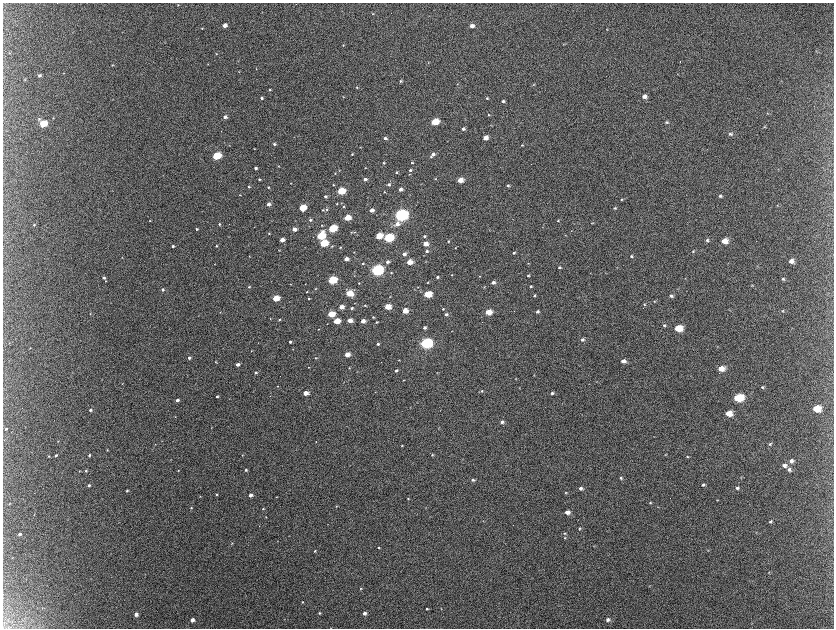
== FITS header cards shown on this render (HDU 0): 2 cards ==
NAXIS1  =                 1663 / length of data axis 1
NAXIS2  =                 1252 / length of data axis 2

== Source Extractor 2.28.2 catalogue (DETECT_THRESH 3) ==
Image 1663 x 1252 px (HDU 0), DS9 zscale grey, zoomed out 1/2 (1 PNG px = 2 x 2 image px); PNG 836 x 630 px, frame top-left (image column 2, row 1251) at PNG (3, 3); no overlay
Background 2170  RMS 33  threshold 98.3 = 3 sigma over >= 5 px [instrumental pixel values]
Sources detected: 322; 11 cannot appear on this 1/2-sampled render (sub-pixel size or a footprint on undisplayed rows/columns) and are not listed; the other 311 listed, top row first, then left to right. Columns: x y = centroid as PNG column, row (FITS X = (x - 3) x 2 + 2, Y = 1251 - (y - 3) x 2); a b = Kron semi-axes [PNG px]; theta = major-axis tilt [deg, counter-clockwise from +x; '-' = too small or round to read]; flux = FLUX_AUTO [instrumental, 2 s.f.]
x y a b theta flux
178 5 3 3 - 5.2e+03
373 13 3 3 - 4.1e+03
225 25 4 3 - 4.0e+04
472 26 4 4 - 3.2e+04
202 28 3 3 - 5.3e+03
607 29 3 2 - 2.5e+03
563 44 4 3 - 4.6e+03
343 45 3 3 - 5.5e+03
816 51 3 3 - 4.1e+03
9 53 3 3 - 4.3e+03
216 54 3 3 - 4.6e+03
428 63 3 2 - 3.6e+03
208 64 2 2 - 2.5e+03
112 65 3 2 - 2.9e+03
256 69 3 2 - 3.0e+03
239 72 3 2 - 2.4e+03
64 73 3 2 - 3.6e+03
39 76 3 3 - 1.3e+04
25 80 3 2 - 4.2e+03
400 81 4 3 - 8.6e+03
457 84 3 2 - 3.2e+03
533 85 4 3 - 4.6e+03
357 87 3 3 - 5.8e+03
270 90 3 2 - 5.6e+03
644 96 5 4 - 3.4e+04
343 97 3 2 - 2.7e+03
262 98 3 3 - 1.3e+04
487 98 3 3 - 7.2e+03
503 101 4 3 - 9.6e+03
767 113 4 3 - 4.7e+03
488 115 3 3 - 5.4e+03
225 117 4 3 - 2.6e+04
53 118 3 2 - 2.6e+03
39 119 5 4 - 1.1e+04
435 122 5 4 - 2.2e+05
667 122 5 4 - 9.5e+03
43 124 4 4 - 3.3e+05
491 125 3 2 - 3.2e+03
764 127 5 3 - 6.1e+03
463 129 4 3 - 1.7e+04
730 134 4 4 - 1.1e+04
385 138 3 3 - 1.9e+04
485 138 4 3 - 5.4e+04
274 144 4 3 - 1.4e+04
229 145 3 2 - 2.4e+03
522 145 3 2 - 4.7e+03
360 147 2 2 - 2.6e+03
254 149 3 2 - 2.9e+03
352 154 3 3 - 6.4e+03
433 154 4 3 - 2.3e+04
216 156 4 3 - 4.5e+05
431 157 3 2 - 5.6e+03
383 163 3 3 - 7.2e+03
412 163 4 3 - 8.3e+03
279 166 2 2 - 3.5e+03
256 168 3 3 - 1.6e+04
365 168 3 2 - 2.9e+03
410 170 4 4 - 1.1e+04
339 171 2 2 - 2.6e+03
396 173 3 3 - 6.7e+03
335 174 3 2 - 2.9e+03
409 174 3 3 - 3.9e+03
259 179 3 3 - 6.8e+03
365 179 3 3 - 2.0e+04
435 179 3 3 - 4.2e+03
460 180 4 3 - 8.5e+04
291 183 3 3 - 4.0e+03
389 184 4 3 - 1.6e+04
333 185 3 2 - 5.2e+03
508 185 3 3 - 8.6e+03
248 187 3 3 - 6.2e+03
268 187 3 2 - 4.9e+03
400 189 4 3 - 2.5e+04
341 191 4 4 - 3.1e+05
384 192 3 3 - 5.2e+03
240 195 3 2 - 3.4e+03
325 196 3 3 - 1.2e+04
720 196 4 4 - 1.4e+04
622 199 4 3 - 6.3e+03
341 203 3 2 - 2.8e+03
268 204 4 3 - 3.3e+04
337 204 3 2 - 4.6e+03
777 205 4 3 - 4.8e+03
344 206 3 2 - 4.2e+03
302 208 4 3 - 2.3e+05
615 208 5 3 - 8.0e+03
327 209 4 3 - 6.4e+03
323 210 3 3 - 5.7e+03
372 210 4 3 - 4.2e+04
401 215 6 4 13 2.3e+06
347 218 4 3 - 1.7e+05
310 220 4 3 - 1.1e+04
150 221 3 2 - 3.3e+03
558 221 4 3 - 7.1e+03
592 223 3 3 - 3.7e+03
219 224 4 3 - 7.9e+03
397 224 7 5 27 4.2e+04
34 225 3 3 - 5.5e+03
322 225 3 3 - 5.2e+03
332 228 4 3 - 4.9e+05
196 229 3 2 - 1.0e+04
294 229 3 3 - 4.5e+04
571 231 4 2 - 3.2e+03
351 232 4 2 - 5.0e+03
269 234 3 3 - 4.9e+03
321 236 5 4 - 4.4e+05
379 236 5 4 - 1.7e+05
424 236 4 3 - 9.9e+03
388 238 5 4 - 7.7e+05
282 240 3 3 - 6.0e+04
707 240 4 4 - 1.1e+04
448 241 3 3 - 6.5e+03
724 241 5 4 - 1.0e+05
323 243 4 3 - 3.3e+05
425 244 4 3 - 6.6e+04
173 246 3 3 - 1.3e+04
216 246 3 3 - 6.5e+03
332 246 3 3 - 5.7e+03
340 247 2 2 - 5.1e+03
455 248 3 2 - 3.5e+03
279 250 3 2 - 3.9e+03
426 251 4 3 - 1.5e+04
693 251 4 3 - 7.3e+03
354 252 3 2 - 4.0e+03
514 253 3 3 - 9.9e+03
404 254 4 3 - 2.7e+04
249 256 3 2 - 3.6e+03
631 256 4 3 - 1.1e+04
122 257 3 2 - 2.9e+03
346 259 3 3 - 4.4e+04
426 261 3 2 - 3.3e+03
791 261 5 5 - 4.0e+04
387 262 4 3 - 1.9e+04
409 262 4 3 - 9.3e+04
528 263 3 2 - 2.7e+03
214 264 2 2 - 2.6e+03
363 264 3 2 - 6.3e+03
757 266 4 2 - 4.8e+03
559 267 4 3 - 9.8e+03
377 270 5 4 - 1.8e+06
391 273 4 3 - 7.1e+03
452 275 3 2 - 4.6e+03
528 275 3 3 - 8.5e+03
354 276 3 2 - 2.7e+03
480 276 3 3 - 3.9e+03
437 277 3 3 - 9.9e+03
104 278 3 3 - 1.7e+04
685 278 3 2 - 3.7e+03
783 279 4 4 - 1.2e+04
332 280 4 3 - 5.1e+05
106 281 3 3 - 4.9e+03
428 282 3 3 - 5.2e+03
493 282 4 3 - 2.5e+04
359 283 2 2 - 5.0e+03
290 284 3 2 - 1.9e+03
305 284 2 1 - 2.0e+03
752 285 4 2 - 3.8e+03
531 286 3 3 - 6.9e+03
249 287 3 2 - 6.9e+03
418 287 3 2 - 3.0e+03
484 287 3 3 - 5.1e+03
316 288 3 2 - 3.7e+03
162 290 3 3 - 1.4e+04
307 292 3 2 - 4.2e+03
349 293 5 3 - 1.9e+05
427 294 5 3 - 2.6e+05
534 296 3 3 - 8.0e+03
671 296 4 3 - 1.4e+04
390 297 3 2 - 3.6e+03
276 298 4 3 - 1.9e+05
309 298 3 3 - 7.6e+03
654 301 3 3 - 4.5e+03
354 303 3 2 - 2.3e+03
644 304 3 3 - 6.3e+03
365 305 3 2 - 5.8e+03
341 307 4 3 - 6.2e+04
387 307 4 3 - 1.6e+05
352 308 3 3 - 1.1e+04
443 309 4 3 - 6.4e+03
405 311 4 4 - 8.1e+04
537 311 4 4 - 1.3e+04
782 311 4 3 - 6.8e+03
220 312 3 2 - 4.0e+03
488 312 5 3 - 1.3e+05
90 314 3 2 - 2.7e+03
331 314 4 3 - 2.1e+05
446 314 4 3 - 1.6e+04
373 317 3 3 - 6.8e+03
270 319 2 2 - 3.6e+03
280 319 3 2 - 6.7e+03
350 320 4 3 - 7.6e+04
336 321 4 3 - 1.6e+05
363 321 3 3 - 4.8e+04
376 322 3 3 - 5.3e+03
664 325 4 4 - 1.1e+04
424 328 3 3 - 1.7e+04
678 328 5 4 - 2.0e+05
318 329 3 2 - 2.9e+03
452 331 2 2 - 2.3e+03
582 340 4 4 - 1.5e+04
290 342 3 2 - 1.4e+04
9 343 4 1 - 2.5e+03
426 343 5 4 - 1.7e+06
378 344 3 3 - 1.4e+04
30 348 2 2 - 3.0e+03
293 349 2 2 - 2.5e+03
252 351 3 2 - 3.7e+03
347 354 4 3 - 6.7e+04
189 358 3 2 - 1.7e+04
315 358 3 3 - 5.0e+03
399 360 2 2 - 2.4e+03
623 361 5 4 - 3.1e+04
216 362 4 2 - 4.9e+03
237 364 3 3 - 2.9e+04
308 367 3 2 - 2.6e+03
349 368 3 2 - 4.3e+03
721 368 5 4 - 8.2e+04
396 371 3 3 - 1.3e+04
357 372 3 2 - 3.0e+03
437 372 3 2 - 3.0e+03
256 373 3 3 - 1.2e+04
534 375 3 2 - 3.0e+03
516 379 3 2 - 3.1e+03
403 380 3 2 - 3.0e+03
344 382 3 1 - 1.8e+03
122 383 4 2 - 3.8e+03
278 386 2 2 - 3.4e+03
763 387 5 4 - 1.1e+04
482 391 4 4 - 7.3e+03
375 392 3 2 - 2.2e+03
306 393 4 3 - 7.9e+04
552 393 4 3 - 1.3e+04
217 396 3 2 - 1.1e+04
738 398 6 4 7 4.5e+05
177 400 3 3 - 2.1e+04
816 408 6 4 -3 1.9e+05
90 410 3 3 - 1.6e+04
728 413 5 4 - 1.0e+05
175 417 3 2 - 3.8e+03
502 422 4 3 - 1.6e+04
211 427 2 2 - 2.2e+03
6 429 4 2 - 6.3e+03
58 441 3 2 - 2.7e+03
162 441 2 2 - 2.4e+03
316 442 3 2 - 3.0e+03
155 444 3 3 - 3.5e+03
770 444 5 4 - 9.9e+03
402 445 3 2 - 4.1e+03
107 450 3 2 - 5.0e+03
56 455 3 3 - 1.0e+04
89 455 3 3 - 9.3e+03
242 455 3 2 - 4.6e+03
432 455 3 3 - 5.5e+03
665 455 4 3 - 4.2e+03
49 456 3 3 - 4.9e+03
687 457 4 3 - 7.0e+03
791 461 5 5 - 2.3e+04
784 465 5 4 - 2.6e+04
789 469 5 5 - 1.9e+04
86 470 3 3 - 6.4e+03
178 470 3 3 - 4.3e+03
246 470 3 3 - 1.1e+04
79 471 3 2 - 4.1e+03
741 477 4 2 - 3.8e+03
621 478 4 4 - 1.1e+04
473 480 4 3 - 1.2e+04
89 485 3 3 - 1.1e+04
703 485 5 4 - 1.1e+04
580 488 4 3 - 1.9e+04
737 488 4 3 - 1.3e+04
127 490 3 2 - 8.5e+03
566 493 4 3 - 5.4e+03
217 494 3 2 - 8.0e+03
250 495 3 3 - 3.3e+04
200 496 3 2 - 2.8e+03
276 497 3 2 - 2.7e+03
408 499 3 3 - 6.2e+03
9 503 4 2 - 4.5e+03
650 503 4 3 - 5.4e+03
336 506 3 3 - 4.3e+03
191 508 3 2 - 6.4e+03
426 508 3 2 - 2.6e+03
263 509 2 2 - 5.5e+03
567 512 4 3 - 4.4e+04
34 514 3 2 - 3.3e+03
266 517 3 2 - 3.1e+03
770 521 4 4 - 1.1e+04
579 528 4 3 - 6.9e+03
564 533 4 4 - 7.4e+03
19 534 3 3 - 1.4e+04
565 538 4 3 - 6.4e+03
277 541 2 2 - 2.4e+03
232 543 4 3 - 4.8e+03
594 546 4 2 - 3.5e+03
379 548 3 3 - 7.2e+03
708 550 3 2 - 3.0e+03
315 551 3 3 - 8.3e+03
12 557 3 2 - 3.4e+03
769 572 3 3 - 4.6e+03
649 586 3 2 - 2.7e+03
361 588 4 3 - 6.9e+03
302 602 3 3 - 4.9e+03
42 608 3 2 - 1.8e+03
441 608 3 3 - 4.1e+03
427 609 3 3 - 8.3e+03
319 613 3 3 - 8.6e+03
364 613 4 3 - 2.2e+04
136 614 3 3 - 3.4e+04
192 620 3 3 - 3.9e+04
608 620 4 4 - 2.0e+04
331 628 2 1 - 1.4e+03
At the frame edge (FLAGS 8, measured only in part): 1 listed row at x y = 331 628
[11 sub-pixel or undisplayed-footprint detections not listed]